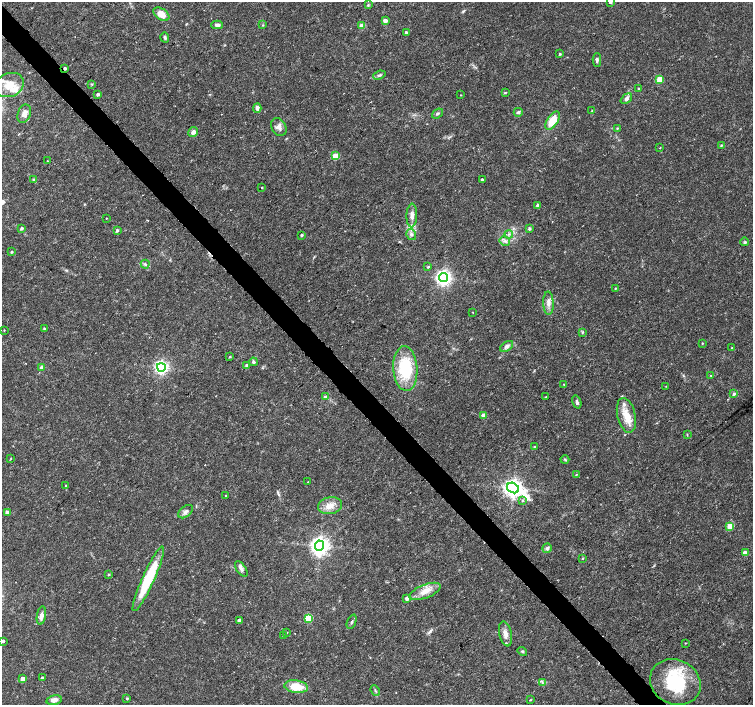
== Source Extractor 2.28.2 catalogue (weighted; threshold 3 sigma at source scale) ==
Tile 11 of 4 x 4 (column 3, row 3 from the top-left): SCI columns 3016-4517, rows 1622-3027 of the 6023 x 5990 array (HDU 1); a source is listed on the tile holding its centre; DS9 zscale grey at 2 x 2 block average (1 PNG px = mean of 2 x 2 image px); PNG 755 x 707 px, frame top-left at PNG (2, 2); each listed source drawn as its Kron ellipse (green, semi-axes under 4 px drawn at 4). Shown black and unused: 4% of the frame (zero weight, under 3 of 4 exposures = <1% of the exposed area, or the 3 px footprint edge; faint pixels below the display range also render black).
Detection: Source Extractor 2.28.2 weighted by HDU 2 'WHT'; one run over the whole footprint, this tile lists its part. Background 0.0191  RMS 0.0019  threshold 0.00846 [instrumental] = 3 sigma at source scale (4.5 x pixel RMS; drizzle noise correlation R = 1.50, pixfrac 1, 0.0396/0.0396 arcsec/px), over >= 5 px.
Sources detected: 128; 3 cosmic-ray / hot-pixel residue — neither listed nor drawn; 7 inside a brighter listed object's ellipse — not listed separately; the other 118 listed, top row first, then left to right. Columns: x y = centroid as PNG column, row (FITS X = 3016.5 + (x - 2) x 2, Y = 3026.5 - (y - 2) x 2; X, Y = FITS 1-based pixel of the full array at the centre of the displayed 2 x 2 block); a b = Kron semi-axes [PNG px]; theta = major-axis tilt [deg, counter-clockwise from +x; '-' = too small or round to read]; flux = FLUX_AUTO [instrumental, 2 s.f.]
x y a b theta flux
610 2 3 3 - 0.63
368 5 4 2 - 0.55
161 14 9 5 -35 4.9
385 21 3 3 - 2.8
217 25 6 4 -1 1.5
263 25 3 3 - 0.34
362 26 3 3 - 8.2
406 33 2 2 - 2
165 37 5 3 - 0.81
560 54 3 3 - 0.55
597 60 7 3 -90 0.99
65 68 2 2 - 0.98
379 75 6 3 20 0.86
660 79 3 3 - 12
92 84 3 2 - 0.37
9 85 15 11 24 8
639 89 3 3 - 0.36
505 92 4 3 - 0.36
98 94 2 2 - 1.2
461 95 2 2 - 0.21
626 99 6 4 40 1.6
257 108 5 4 - 1.5
592 111 3 2 - 0.41
518 112 4 4 - 0.82
437 113 6 3 38 0.82
24 114 9 6 68 2.9
552 121 10 5 56 8.2
279 127 9 7 -59 2.5
617 128 3 2 - 0.33
193 132 5 4 - 1.9
721 145 4 2 - 0.43
660 148 2 2 - 0.24
335 156 3 3 - 12
47 161 2 2 - 0.26
33 179 4 3 - 0.54
482 180 2 2 - 0.87
262 187 2 2 - 0.27
537 205 4 3 - 0.76
412 215 12 5 88 2.5
106 218 2 2 - 0.23
21 228 3 2 - 1.1
529 229 3 3 - 0.91
117 230 3 3 - 0.73
411 234 5 4 - 1.2
509 234 4 2 - 0.64
302 235 2 2 - 0.71
505 241 5 4 - 1.4
745 242 4 3 - 0.56
12 252 3 2 - 0.51
145 264 4 4 - 0.78
428 267 3 2 - 0.5
444 278 4 4 - 170
615 288 3 2 - 0.28
548 303 12 5 -87 2.5
473 312 3 2 - 0.2
44 328 4 3 - 0.47
4 330 3 2 - 0.27
582 332 3 3 - 0.43
702 343 3 2 - 0.29
507 346 7 4 34 1.6
732 348 2 2 - 0.27
230 357 3 2 - 0.41
253 362 4 3 - 0.75
247 366 3 3 - 2.4
42 367 3 3 - 2.9
161 367 4 4 - 120
405 369 22 12 -86 25
711 375 3 2 - 0.29
564 384 3 2 - 0.18
666 386 2 2 - 0.17
734 394 4 3 - 0.83
325 397 4 3 - 0.74
545 397 2 2 - 0.63
577 402 7 3 -72 0.83
483 415 3 3 - 6.2
626 415 18 9 -77 6.8
687 435 3 2 - 0.25
535 447 3 3 - 0.41
11 458 3 2 - 0.23
565 459 4 3 - 0.55
576 475 3 2 - 0.25
308 482 2 2 - 0.18
66 486 2 2 - 0.27
513 488 6 5 - 260
226 496 3 2 - 0.23
522 501 4 3 - 0.54
330 506 12 8 11 4.2
7 512 3 2 - 1.7
186 512 8 5 39 1.5
730 526 3 3 - 12
320 546 5 4 - 260
547 548 5 4 - 0.89
745 553 3 3 - 5
583 558 3 2 - 0.36
241 569 9 4 -56 1.5
108 575 4 2 - 0.37
148 579 35 6 66 25
425 591 17 6 21 5
407 598 3 3 - 1.9
41 616 9 4 80 2.1
308 618 3 3 - 21
239 621 3 2 - 2.5
352 622 7 3 67 0.74
287 632 2 2 - 0.24
505 634 12 6 -78 2.8
283 636 3 2 - 0.46
3 641 2 2 - 1.1
685 643 3 2 - 0.26
522 651 5 3 - 0.56
42 678 3 2 - 1
22 679 3 3 - 4.8
675 682 26 22 -26 27
542 683 3 3 - 0.6
296 687 12 6 -7 10
375 690 6 2 -67 0.59
127 698 3 2 - 0.46
54 700 7 4 12 2.2
530 700 3 2 - 0.31
Overlapping masked pixels (flux is a lower limit): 1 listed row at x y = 65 68
Isophote crosses this tile's border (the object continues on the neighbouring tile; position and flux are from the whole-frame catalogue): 1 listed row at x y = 610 2
Diffuse or blended objects may show on this block-average render without a row.